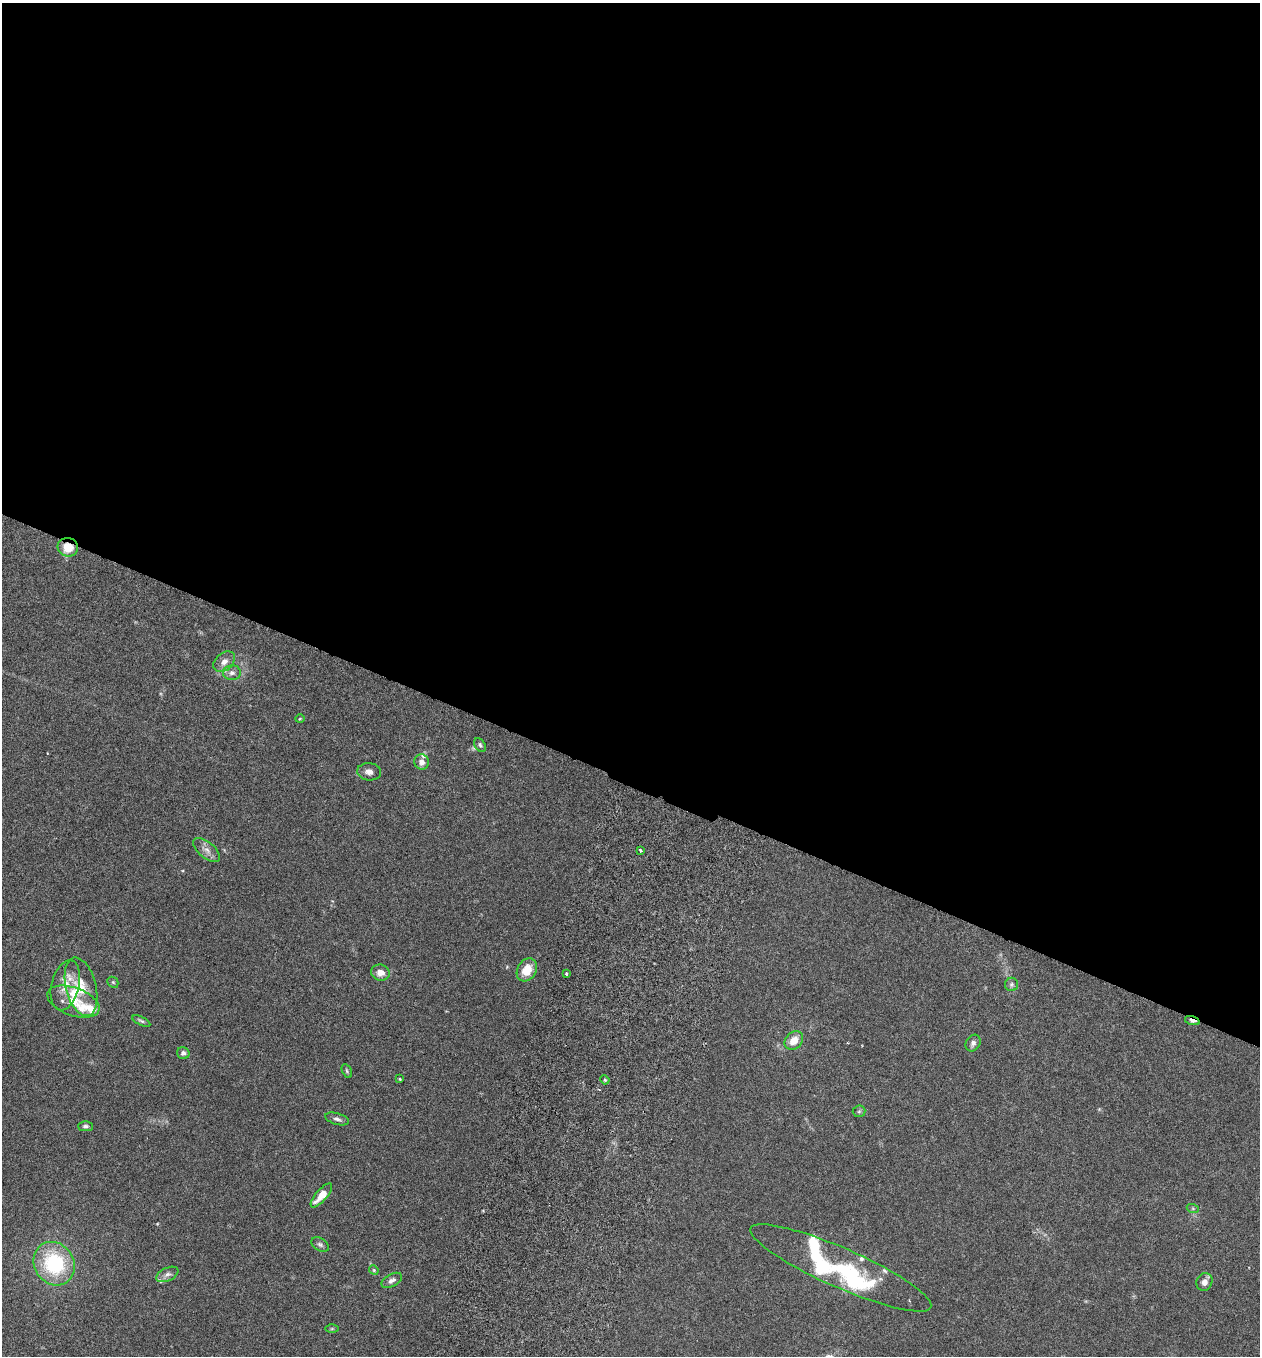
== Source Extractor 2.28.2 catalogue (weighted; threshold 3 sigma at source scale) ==
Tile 3 of 4 x 4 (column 3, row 1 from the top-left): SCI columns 2708-3965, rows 4089-5442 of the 5544 x 5467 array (HDU 1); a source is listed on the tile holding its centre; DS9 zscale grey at full resolution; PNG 1262 x 1358 px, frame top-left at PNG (2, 3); each listed source drawn as its Kron ellipse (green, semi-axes under 4 px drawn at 4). Shown black and unused: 57% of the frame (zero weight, under 3 of 6 exposures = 3% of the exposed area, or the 3 px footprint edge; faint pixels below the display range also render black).
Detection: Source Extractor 2.28.2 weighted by HDU 2 'WHT'; one run over the whole footprint, this tile lists its part. Background 0.0173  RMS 0.0019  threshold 0.00788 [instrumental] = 3 sigma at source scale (4.09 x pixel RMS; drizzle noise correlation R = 1.36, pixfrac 0.8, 0.05/0.05 arcsec/px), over >= 5 px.
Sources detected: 51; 3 inside a brighter object's white glare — neither listed nor drawn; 10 inside a brighter listed object's ellipse — not listed separately; the other 38 listed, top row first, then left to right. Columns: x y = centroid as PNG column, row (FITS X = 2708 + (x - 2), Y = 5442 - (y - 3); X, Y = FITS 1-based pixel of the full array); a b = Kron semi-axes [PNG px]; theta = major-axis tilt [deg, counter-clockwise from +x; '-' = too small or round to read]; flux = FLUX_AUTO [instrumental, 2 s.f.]
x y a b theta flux
68 547 10 9 - 3.1
224 662 12 8 41 1.1
232 673 9 7 1 0.71
300 719 5 3 - 0.14
480 745 7 5 -55 0.35
422 762 7 7 - 1.1
369 772 12 8 -5 1
207 850 16 8 -40 1.2
640 850 3 3 - 0.41
527 970 12 9 60 3.2
380 973 9 8 - 1.5
566 973 3 3 - 0.42
113 982 6 5 - 0.27
1011 984 7 6 - 0.42
65 985 25 14 76 3
81 987 30 15 -76 4.1
73 1002 27 14 -20 4.1
141 1021 10 4 -26 0.36
1192 1021 7 4 -17 0.95
794 1041 10 8 43 2.1
973 1043 9 7 58 0.66
183 1053 6 6 - 0.61
347 1071 7 4 -62 0.29
400 1079 3 2 - 0.16
605 1080 5 3 - 0.2
859 1111 6 6 - 0.29
337 1119 12 5 -16 0.59
85 1126 7 5 0 0.4
321 1195 15 5 49 2.4
1193 1209 6 4 -19 0.25
320 1244 9 6 -32 0.48
54 1264 22 19 -57 14
841 1268 98 20 -24 14
374 1270 5 4 - 0.19
167 1274 12 6 26 0.71
392 1280 11 6 29 0.65
1204 1282 9 7 61 1
332 1329 6 4 1 0.21
Overlapping masked pixels (flux is a lower limit): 2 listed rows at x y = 68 547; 1192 1021